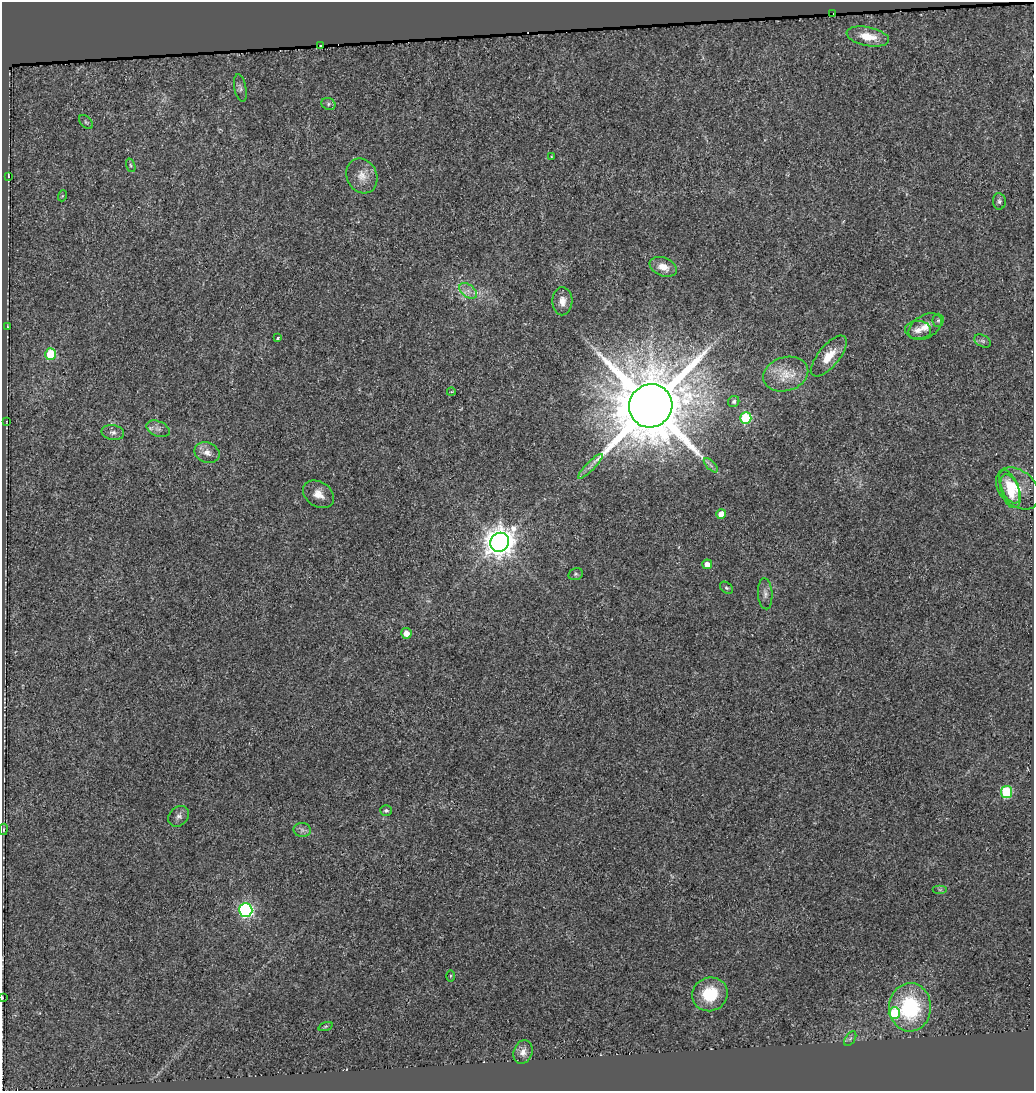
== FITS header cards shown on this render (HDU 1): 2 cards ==
NAXIS1  =                 1032
NAXIS2  =                 1089

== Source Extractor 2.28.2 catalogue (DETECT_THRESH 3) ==
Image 1032 x 1089 px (HDU 1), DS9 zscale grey, 1 PNG px = 1 image px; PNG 1036 x 1093 px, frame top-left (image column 1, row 1089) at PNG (2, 2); each listed source drawn as its Kron ellipse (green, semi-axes under 4 px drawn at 4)
Background 6.67e-05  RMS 0.003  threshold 0.00887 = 3 sigma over >= 5 px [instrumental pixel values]
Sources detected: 60; all 60 listed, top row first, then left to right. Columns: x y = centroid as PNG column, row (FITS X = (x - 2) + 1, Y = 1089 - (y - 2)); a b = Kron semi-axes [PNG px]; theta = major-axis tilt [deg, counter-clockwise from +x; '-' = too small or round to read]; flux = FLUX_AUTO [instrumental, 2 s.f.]
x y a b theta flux
833 13 3 2 - 0.2
868 36 21 9 -11 4
320 46 4 2 - 0.39
240 88 14 6 -79 0.73
328 104 7 6 - 0.48
86 122 8 5 -45 0.36
551 156 3 2 - 0.24
131 165 7 4 -70 0.31
8 176 4 2 - 0.21
362 176 18 15 -64 2.8
62 196 5 3 - 0.19
999 201 8 6 -82 0.52
663 267 14 9 -22 2.5
468 291 10 6 -36 1.1
562 301 14 10 88 1.7
938 320 6 5 - 0.43
7 327 3 2 - 0.15
925 327 18 11 30 2.6
918 330 13 9 -1 1.5
278 338 3 3 - 1.2
983 341 9 5 -26 0.59
50 354 6 5 - 11
829 356 25 10 51 4.2
786 374 23 17 16 4.9
451 392 4 2 - 0.17
734 402 6 5 - 0.44
651 406 22 21 - 2000
746 418 6 5 - 14
6 422 3 2 - 0.11
158 429 12 7 -22 1
113 432 11 7 -10 0.89
207 453 13 10 -21 1.7
711 465 9 3 -45 0.5
590 466 17 3 45 0.8
1010 487 18 8 -66 4.4
1018 488 25 17 -42 5.6
1010 491 17 9 -72 4
318 494 17 12 -34 2.3
721 514 5 5 - 2.4
500 542 10 9 - 280
707 564 5 4 - 1.5
576 574 7 5 15 0.39
726 588 7 5 -39 0.4
765 594 15 7 -86 1
406 633 5 5 - 1.9
1007 792 6 5 - 15
386 810 6 5 - 0.5
179 816 11 9 43 0.98
3 829 5 3 - 0.19
302 830 8 7 - 0.78
940 890 7 4 0 0.39
246 910 7 6 - 48
450 976 5 3 - 0.24
710 994 18 16 25 8.5
2 997 3 2 - 0.13
910 1007 24 21 88 17
894 1013 6 6 - 9.1
325 1026 7 3 19 0.25
850 1039 8 5 58 0.43
523 1052 12 9 71 1.3
At the frame edge (FLAGS 8, measured only in part): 1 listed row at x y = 2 997